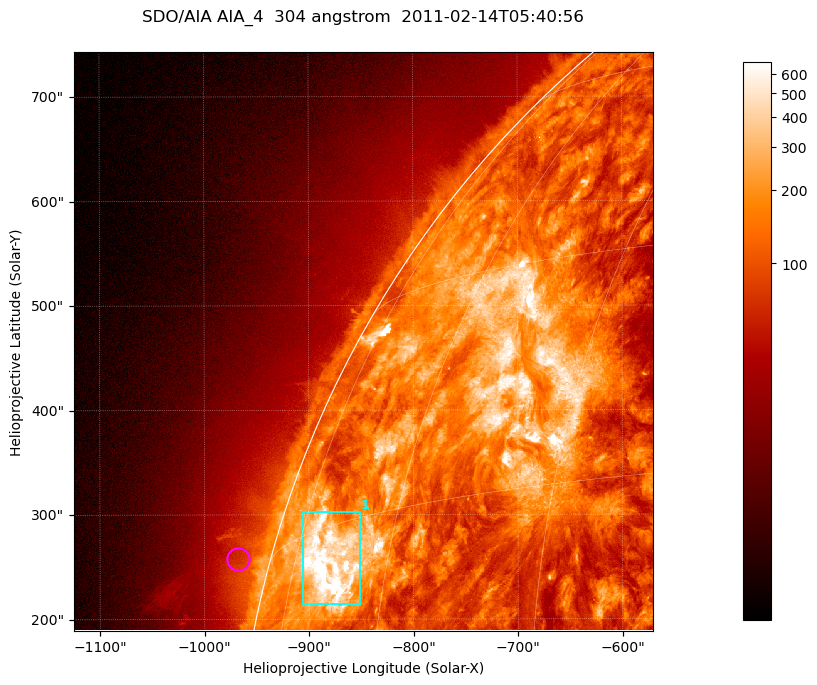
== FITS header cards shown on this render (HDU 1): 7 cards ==
TELESCOP= 'SDO/AIA '           / For AIA: SDO/AIA
INSTRUME= 'AIA_4   '           / For AIA: AIA_ATA1, AIA_ATA2, AIA_ATA3 or AIA_AT
WAVELNTH=                  304 / [angstrom] Wavelength
WAVEUNIT= 'angstrom'           / Wavelength unit: angstrom
DATE-OBS= '2011-02-14T05:40:56.125' / [ISO] Date when observation started; ISO 8
CTYPE1  = 'HPLN-TAN'           / CTYPE1; Typically HPLN
CTYPE2  = 'HPLT-TAN'           / CTYPE2; Typically HPLT

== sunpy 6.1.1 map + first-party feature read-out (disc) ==
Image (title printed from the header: SDO/AIA AIA_4  304 angstrom  2011-02-14T05:40:56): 923 x 923 px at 0.6 arcsec/px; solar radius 972 arcsec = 1619 px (partial field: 4.9% of the solar disc is inside the frame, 47% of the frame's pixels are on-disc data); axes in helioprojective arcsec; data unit not stated in the header (colour bar unlabelled)
Orientation: roll -0.132 deg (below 1 deg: not rotated)
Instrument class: DISC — disc imager (sunpy class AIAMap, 304 A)
Bright regions (active regions / flare kernels): reference = the on-disc median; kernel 7 px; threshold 5 sigma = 376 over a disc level ~130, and >= 1.15x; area >= 851 px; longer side >= 11 px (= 6.6 arcsec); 1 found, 1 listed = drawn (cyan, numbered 1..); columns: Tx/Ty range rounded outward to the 2 arcsec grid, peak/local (2 s.f.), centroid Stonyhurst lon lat
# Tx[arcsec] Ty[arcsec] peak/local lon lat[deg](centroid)
1 -906..-850 214..304 9.8 -69 +12
Off-limb structures (1.02-1.3 R_sun): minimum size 400 px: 2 found; the strongest spans PA ~75..80 deg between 1.02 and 1.06 R_sun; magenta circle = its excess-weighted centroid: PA ~75 deg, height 1.03 R_sun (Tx ~-968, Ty ~258 arcsec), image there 1.5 x the reference